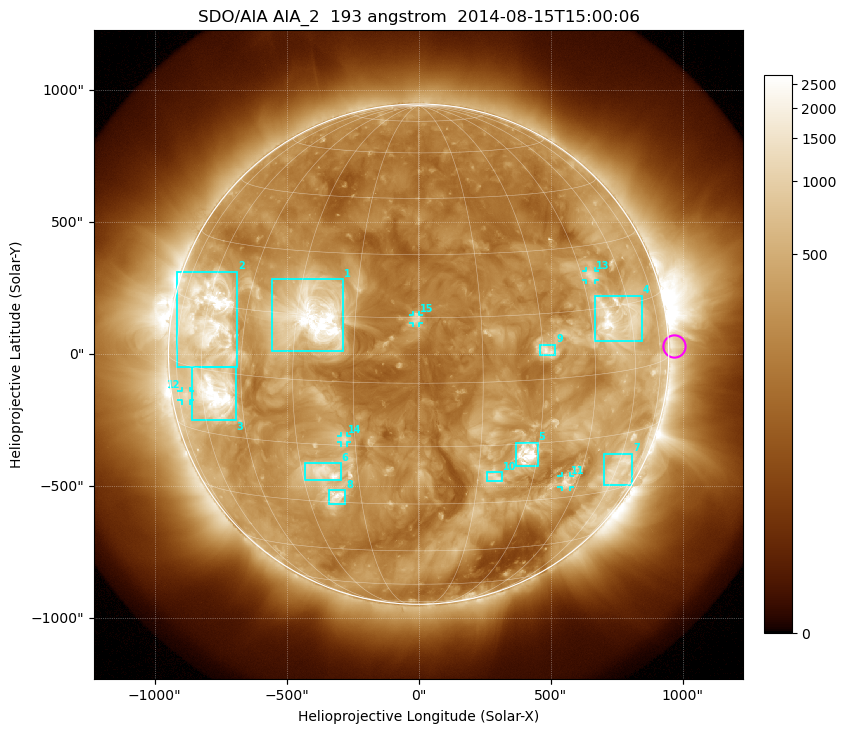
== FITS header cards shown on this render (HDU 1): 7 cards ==
TELESCOP= 'SDO/AIA'
INSTRUME= 'AIA_2'
WAVELNTH=                  193
WAVEUNIT= 'angstrom'
DATE-OBS= '2014-08-15T15:00:06.84'
CTYPE1  = 'HPLN-TAN'
CTYPE2  = 'HPLT-TAN'

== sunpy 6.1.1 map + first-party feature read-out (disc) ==
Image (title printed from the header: SDO/AIA AIA_2  193 angstrom  2014-08-15T15:00:06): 1024 x 1024 px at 2.4 arcsec/px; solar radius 948 arcsec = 395 px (full disc in frame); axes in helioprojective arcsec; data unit not stated in the header (colour bar unlabelled)
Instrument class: DISC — disc imager (sunpy class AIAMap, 193 A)
Bright regions (active regions / flare kernels): reference = the median radial profile (limb darkening/brightening removed); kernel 9 px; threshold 5 sigma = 680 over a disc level ~266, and >= 1.15x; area >= 12 px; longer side >= 9 px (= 22 arcsec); searched inside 0.97 R_sun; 15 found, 15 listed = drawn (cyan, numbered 1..; 5 of them under ~33 arcsec drawn as corner ticks so the feature stays visible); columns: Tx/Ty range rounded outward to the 5 arcsec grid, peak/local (2 s.f.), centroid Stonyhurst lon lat
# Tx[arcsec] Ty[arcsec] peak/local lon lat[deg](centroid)
1 -555..-285 10..285 16 -25 +15
2 -920..-685 -50..315 16 -59 +12
3 -860..-690 -250..-45 14 -55 -5
4 665..845 50..220 9.9 +54 +12
5 370..450 -425..-335 17 +27 -18
6 -430..-295 -480..-410 7 -24 -22
7 700..810 -500..-375 4.4 +60 -24
8 -340..-275 -570..-515 7.4 -22 -28
9 460..520 -5..35 6.1 +31 +7
10 260..315 -485..-445 4.2 +19 -23
11 540..575 -505..-460 5.6 +41 -26
12 -900..-865 -175..-140 3.6 -69 -7
13 635..670 280..315 4.5 +48 +23
14 -295..-270 -335..-310 4.2 -18 -13
15 -25..0 115..150 5.8 -1 +15
Off-limb structures (1.02-1.3 R_sun): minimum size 162 px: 2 found; the strongest spans PA ~225..305 deg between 1.02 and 1.3 R_sun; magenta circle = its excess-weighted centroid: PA ~270 deg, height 1.02 R_sun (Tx ~970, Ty ~30 arcsec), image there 2.2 x the reference